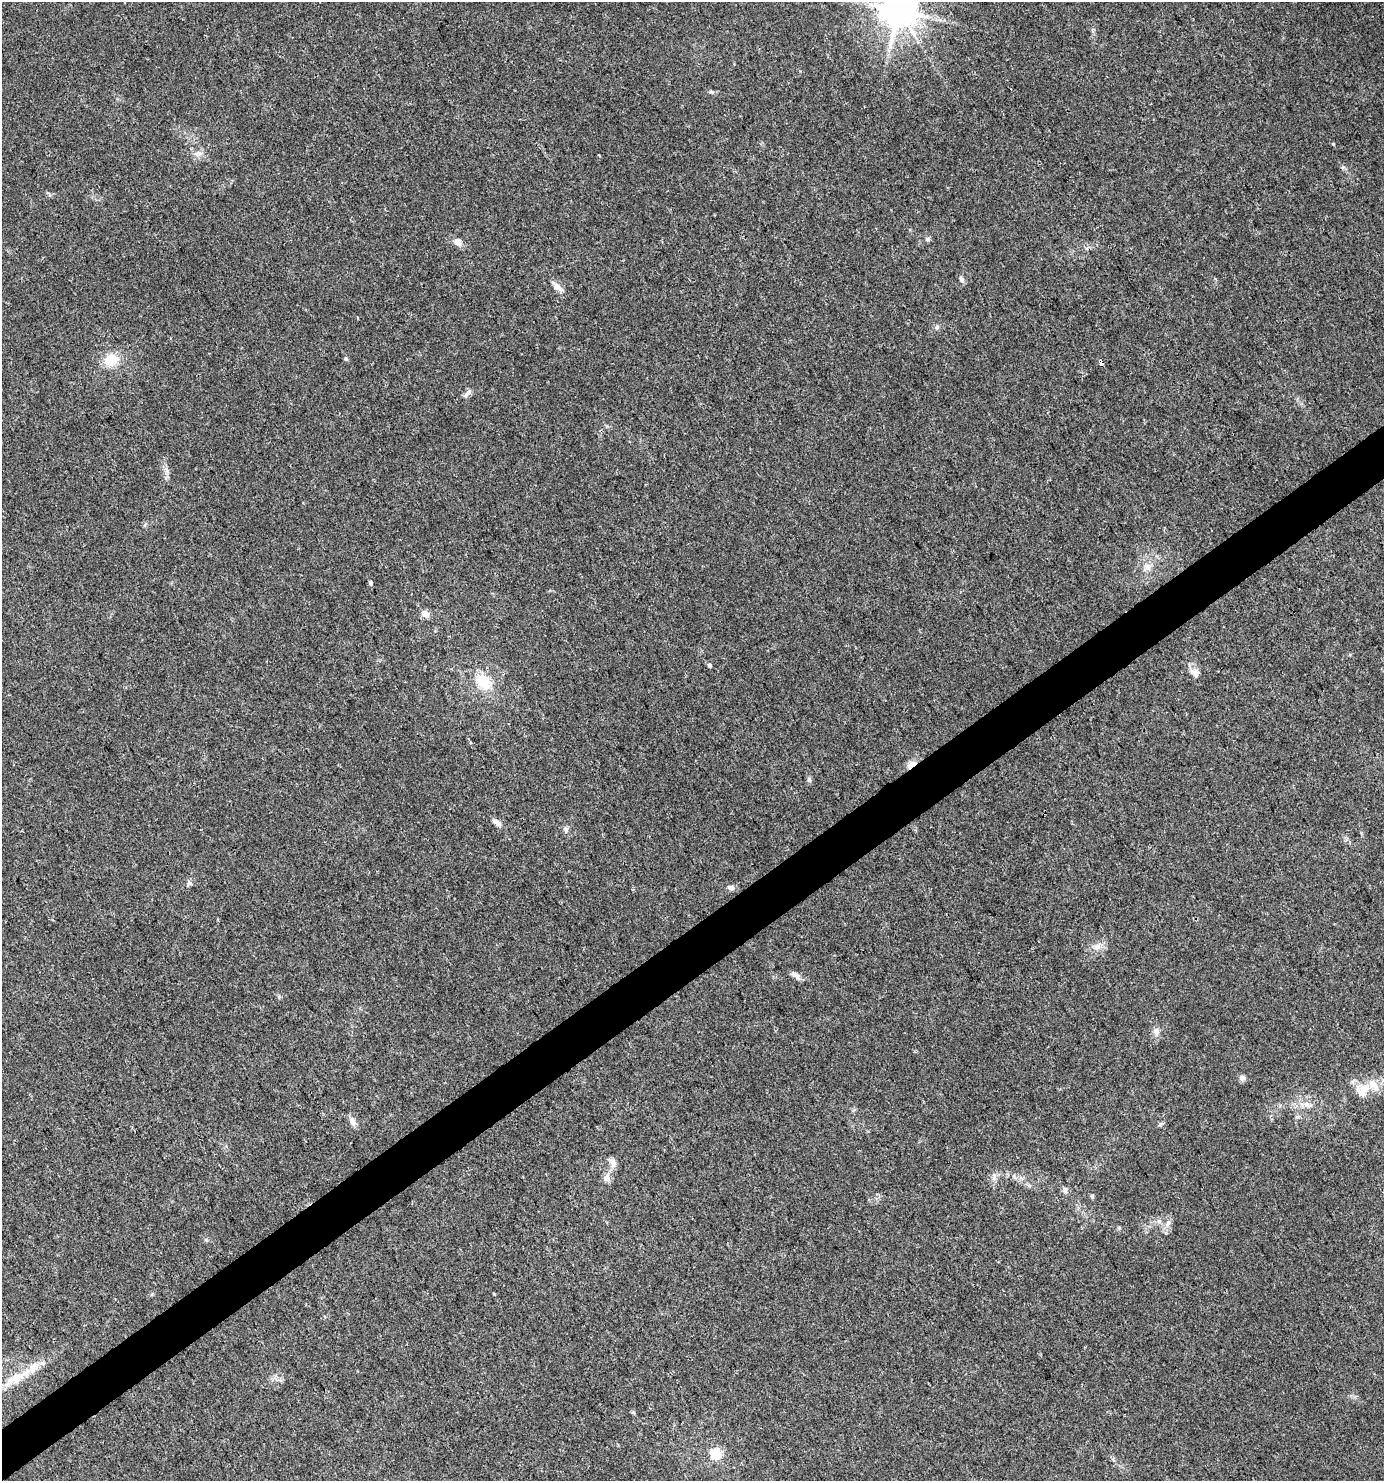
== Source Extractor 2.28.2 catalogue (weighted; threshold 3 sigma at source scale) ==
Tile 7 of 4 x 4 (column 3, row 2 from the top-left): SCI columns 2952-4333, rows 2958-4436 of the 5840 x 5920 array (HDU 1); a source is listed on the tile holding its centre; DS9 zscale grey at full resolution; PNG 1386 x 1483 px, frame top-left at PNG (2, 2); no overlay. Shown black and unused: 4% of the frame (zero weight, under 3 of 4 exposures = <1% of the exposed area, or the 3 px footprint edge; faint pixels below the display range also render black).
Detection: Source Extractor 2.28.2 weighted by HDU 2 'WHT'; one run over the whole footprint, this tile lists its part. Background 0.0182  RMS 0.0038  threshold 0.0171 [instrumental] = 3 sigma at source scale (4.5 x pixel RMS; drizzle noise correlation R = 1.50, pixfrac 1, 0.0396/0.0396 arcsec/px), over >= 5 px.
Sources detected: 41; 2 inside a brighter listed object's ellipse — not listed separately; the other 39 listed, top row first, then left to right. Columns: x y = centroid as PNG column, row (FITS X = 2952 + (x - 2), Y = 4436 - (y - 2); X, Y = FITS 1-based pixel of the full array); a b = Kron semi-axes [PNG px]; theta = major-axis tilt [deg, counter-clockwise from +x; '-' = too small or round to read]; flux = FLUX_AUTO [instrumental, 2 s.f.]
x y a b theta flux
898 10 10 9 - 990
711 92 6 4 -1 0.6
198 153 11 6 4 1.7
599 155 3 3 - 0.5
928 239 7 6 - 0.87
458 242 10 8 -41 2.5
961 279 9 6 -60 1.1
557 287 17 7 -34 2.3
937 327 6 5 - 0.74
346 358 6 5 - 0.6
111 360 17 13 22 8.2
1101 362 6 3 -62 2.3
467 394 15 5 43 1.5
1147 567 11 10 - 2.7
370 582 4 4 - 0.85
426 614 10 9 - 1.9
709 665 5 5 - 0.64
1195 673 14 8 -46 2.3
483 682 24 16 -52 9.5
912 764 13 6 34 3.4
809 780 8 5 -63 0.77
496 822 13 6 -34 1.9
566 829 7 6 - 0.98
189 883 8 6 -45 0.98
731 888 8 7 - 1.3
1097 947 11 8 17 2.4
795 975 13 6 -40 1.7
1156 1031 10 7 -66 1.7
1242 1078 7 7 - 1.3
1363 1090 20 11 48 5.5
1307 1105 12 7 -16 2.2
352 1121 12 7 -70 2
1160 1124 6 4 88 0.58
613 1162 12 8 -61 2.1
606 1178 11 9 82 2
1065 1190 8 6 -83 1.2
1168 1223 9 6 71 1.5
16 1378 25 12 28 8
715 1454 5 5 - 24
Overlapping masked pixels (flux is a lower limit): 2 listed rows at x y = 1101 362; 912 764
Isophote crosses this tile's border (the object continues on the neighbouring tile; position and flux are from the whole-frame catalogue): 1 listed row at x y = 898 10
Unlisted compact peaks at least as high as the median listed source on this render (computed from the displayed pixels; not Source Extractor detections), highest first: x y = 1343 167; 1092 1196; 1119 1228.